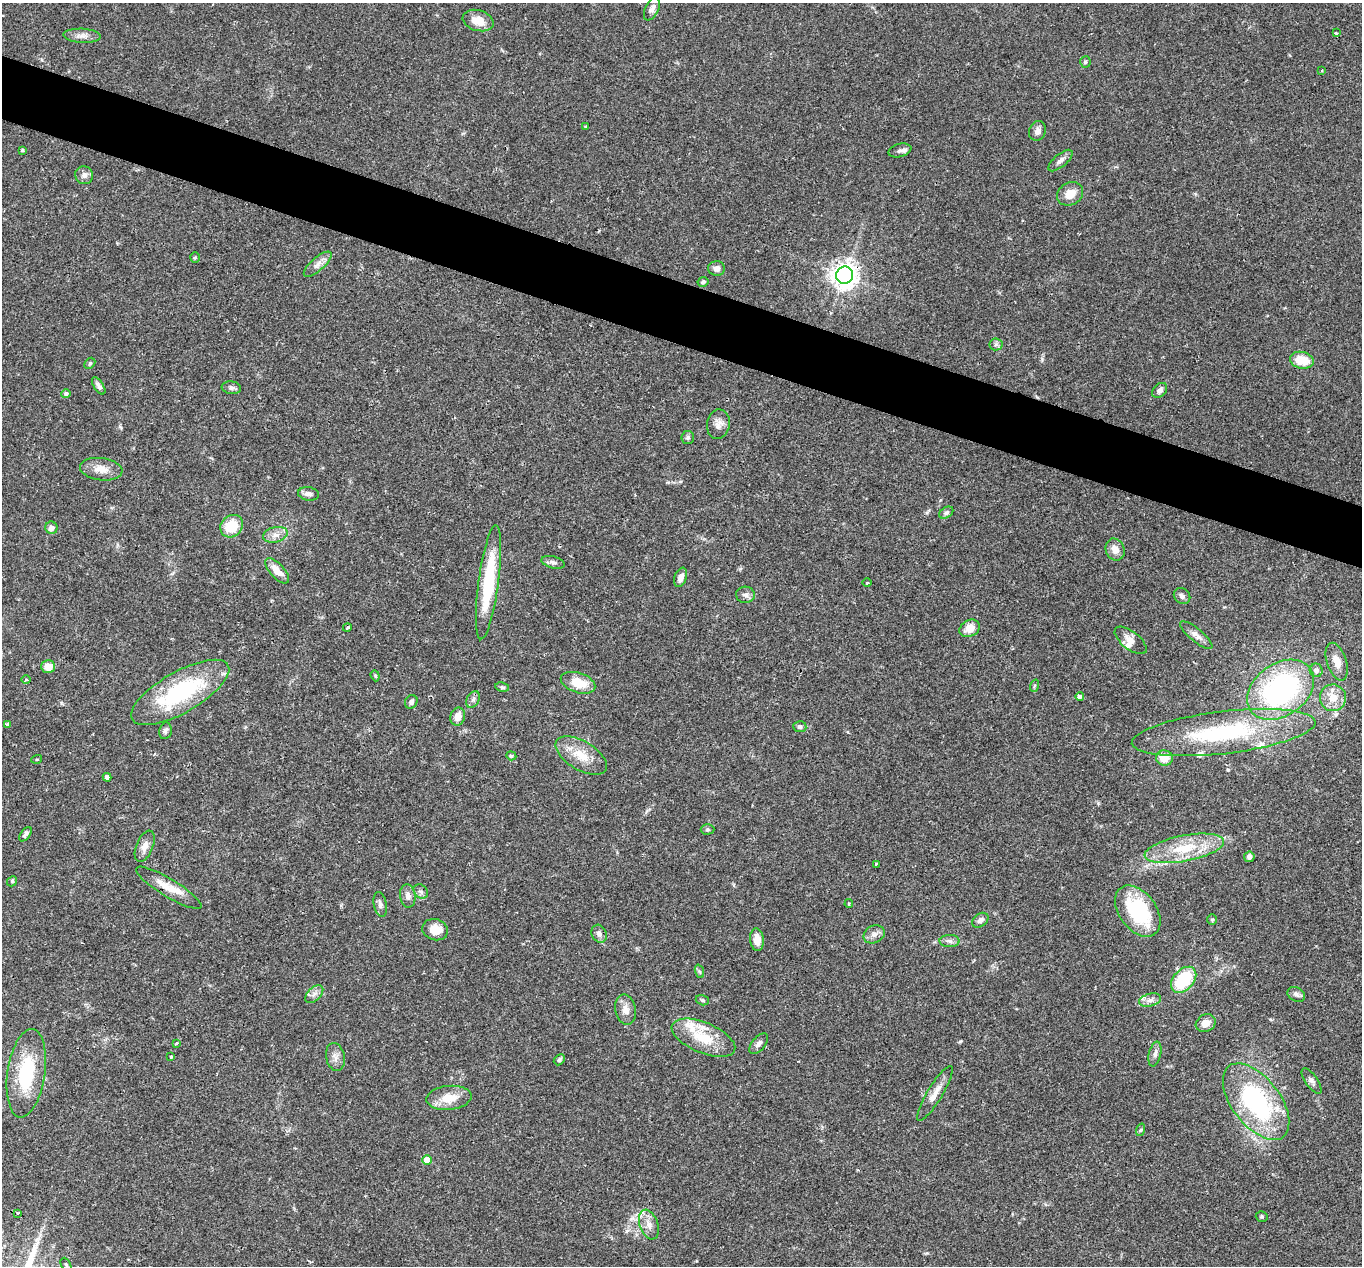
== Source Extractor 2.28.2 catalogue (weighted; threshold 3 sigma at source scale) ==
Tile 11 of 4 x 4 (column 3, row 3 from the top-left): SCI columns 2724-4083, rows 1531-2794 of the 5444 x 5458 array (HDU 1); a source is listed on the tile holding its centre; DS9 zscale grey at full resolution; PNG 1364 x 1268 px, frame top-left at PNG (2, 3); each listed source drawn as its Kron ellipse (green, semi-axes under 4 px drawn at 4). Shown black and unused: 5% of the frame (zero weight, under 2 of 3 exposures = <1% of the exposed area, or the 3 px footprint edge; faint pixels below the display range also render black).
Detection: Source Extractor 2.28.2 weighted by HDU 2 'WHT'; one run over the whole footprint, this tile lists its part. Background 0.0311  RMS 0.0038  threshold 0.0171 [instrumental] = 3 sigma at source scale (4.5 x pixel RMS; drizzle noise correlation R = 1.50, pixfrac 1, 0.05/0.05 arcsec/px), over >= 5 px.
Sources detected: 122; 7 inside a brighter listed object's ellipse — not listed separately; the other 115 listed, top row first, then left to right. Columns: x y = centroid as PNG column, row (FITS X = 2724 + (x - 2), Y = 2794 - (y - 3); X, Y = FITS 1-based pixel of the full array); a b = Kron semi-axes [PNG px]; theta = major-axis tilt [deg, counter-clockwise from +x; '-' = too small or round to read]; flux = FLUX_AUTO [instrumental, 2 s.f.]
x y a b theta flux
652 9 12 6 64 1.8
478 20 16 10 -17 5.5
1336 33 3 3 - 0.39
82 36 19 7 -3 2.3
1085 62 6 5 - 0.54
1322 70 3 2 - 0.43
586 127 3 3 - 0.4
1037 131 10 8 72 2
22 150 3 3 - 0.65
900 150 12 6 15 1.4
1060 161 15 6 40 1.9
84 175 9 8 - 1.8
1070 194 14 11 31 4.8
195 257 5 4 - 0.5
318 264 17 6 41 2.5
717 268 8 7 - 2.2
844 275 8 8 - 360
703 282 5 4 - 0.76
996 344 6 6 - 0.98
1302 360 12 8 -11 8.6
90 363 6 4 45 0.49
99 386 10 4 -57 1.3
231 388 10 6 -8 1.2
1160 390 9 6 44 1.6
66 394 5 4 - 0.86
718 424 15 11 81 2.7
688 438 6 6 - 0.83
101 469 21 11 -7 4.7
309 494 10 6 -10 1.9
946 513 8 5 33 0.99
232 526 12 10 43 11
51 528 6 6 - 1.9
275 535 12 7 13 2.5
1115 550 11 9 -66 3.2
553 562 12 6 -15 1.4
277 571 16 7 -47 4.1
681 577 10 6 70 2.4
488 582 57 10 82 25
867 583 4 3 - 0.32
745 595 9 8 - 1.6
1182 596 9 7 -43 1.4
347 627 4 2 - 0.4
970 628 10 8 29 4.8
1196 635 20 6 -40 2.4
1131 640 19 9 -38 3.4
1337 662 19 9 -72 4.5
48 667 7 6 - 4.5
1316 670 7 6 - 1.7
375 676 6 4 -69 0.47
26 680 5 3 - 0.45
578 683 18 10 -18 7.8
1034 686 6 4 71 0.52
502 687 7 4 -10 0.73
1281 690 37 26 35 78
180 692 55 20 30 42
1080 696 4 4 - 3.8
1333 698 13 13 - 5.8
473 699 9 6 63 1.2
411 702 7 6 - 1.2
458 717 9 7 70 3.7
7 724 4 3 - 0.35
800 727 6 5 - 0.91
165 731 8 6 79 1.1
1224 732 92 21 7 47
581 755 29 14 -31 8.1
511 756 5 4 - 0.53
1164 758 8 7 - 5.5
37 759 5 3 - 0.36
107 777 4 4 - 1.7
707 829 7 5 2 0.72
26 834 8 4 53 1.2
145 846 16 8 67 2.7
1184 848 40 13 11 15
1249 857 5 5 - 1.5
876 864 3 3 - 1.4
12 881 5 4 - 0.53
169 888 38 9 -31 6.3
421 891 8 6 -41 1.1
408 896 12 7 -82 2.1
380 904 12 6 -79 1.5
849 904 4 3 - 0.5
1138 911 29 18 -53 30
1212 919 5 5 - 0.52
980 920 9 6 36 1.5
435 930 13 10 -16 5
599 934 9 7 -64 1.8
874 934 11 8 26 2
757 940 11 7 -84 4
950 941 10 6 0 1.4
699 971 7 4 -71 0.68
1184 980 15 10 47 20
314 994 11 6 45 1.7
1296 994 9 6 -27 1.2
702 1000 7 5 -17 0.62
1150 1000 11 6 15 1.7
626 1010 15 10 -78 3.2
1206 1023 10 8 29 3.3
703 1038 34 15 -23 13
176 1043 3 3 - 1.2
759 1044 12 6 49 1.5
1155 1054 12 6 77 1.6
171 1057 3 2 - 0.43
335 1057 14 9 -78 2.4
559 1060 6 4 45 0.81
26 1073 44 19 81 26
1312 1081 15 6 -55 1.5
935 1093 32 7 59 4.1
449 1098 23 12 6 7.5
1256 1102 44 24 -52 53
1140 1130 6 4 70 0.51
427 1160 5 4 - 5.3
17 1213 4 4 - 0.42
1262 1216 6 5 - 0.55
649 1225 15 9 -71 3.4
66 1265 7 4 -63 0.7
Overlapping masked pixels (flux is a lower limit): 2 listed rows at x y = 844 275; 169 888
Unlisted compact peaks at least as high as the median listed source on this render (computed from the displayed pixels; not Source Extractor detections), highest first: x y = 960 1041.